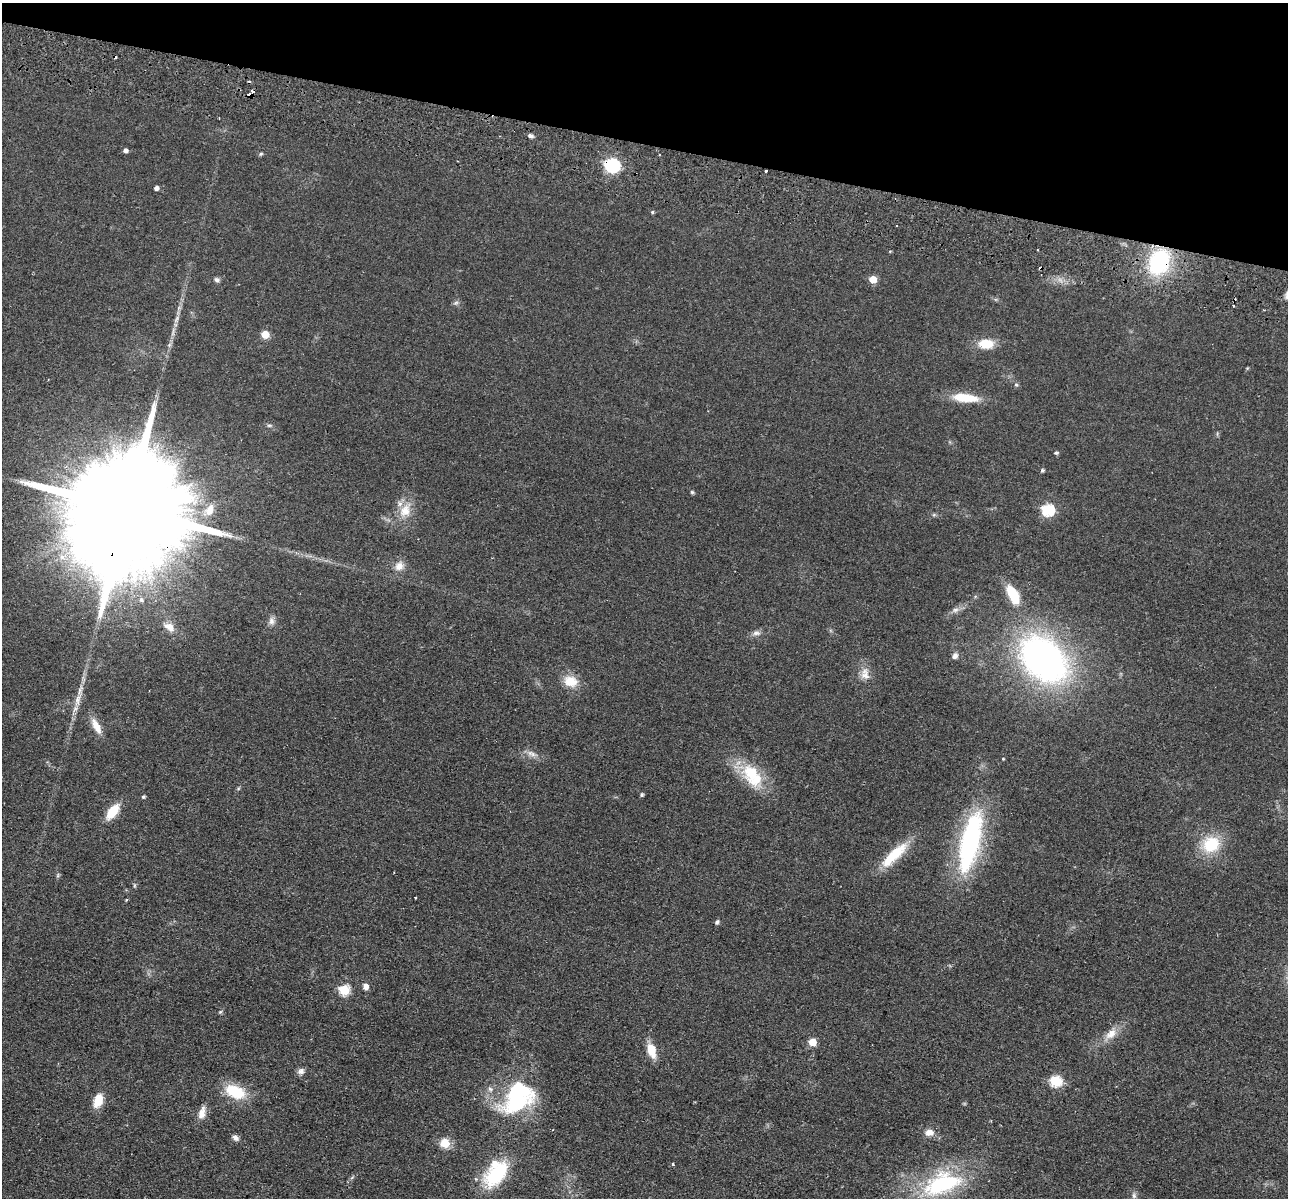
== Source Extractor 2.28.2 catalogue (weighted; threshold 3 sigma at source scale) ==
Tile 2 of 4 x 4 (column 2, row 1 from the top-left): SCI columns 1304-2589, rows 3775-4970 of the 5179 x 5279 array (HDU 1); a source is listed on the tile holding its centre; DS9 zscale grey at full resolution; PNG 1290 x 1200 px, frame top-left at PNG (2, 3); no overlay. Shown black and unused: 12% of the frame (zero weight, under 2 of 3 exposures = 3% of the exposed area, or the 3 px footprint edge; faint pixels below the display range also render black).
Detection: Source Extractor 2.28.2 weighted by HDU 2 'WHT'; one run over the whole footprint, this tile lists its part. Background 0.0944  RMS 0.01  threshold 0.0453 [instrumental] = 3 sigma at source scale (4.5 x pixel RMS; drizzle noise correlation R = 1.50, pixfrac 1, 0.05/0.05 arcsec/px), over >= 5 px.
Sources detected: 77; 2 inside a brighter object's white glare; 4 cosmic-ray / hot-pixel residue — not listed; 1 inside a brighter listed object's ellipse — not listed separately; the other 70 listed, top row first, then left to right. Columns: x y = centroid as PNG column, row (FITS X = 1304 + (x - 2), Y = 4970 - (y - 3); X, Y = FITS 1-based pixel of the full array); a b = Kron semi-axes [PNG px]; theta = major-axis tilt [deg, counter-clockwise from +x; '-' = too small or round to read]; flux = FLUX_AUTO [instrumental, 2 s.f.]
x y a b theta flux
250 95 4 4 - 11
530 136 7 4 -22 2.9
125 150 5 4 - 3.6
261 154 5 4 - 1.3
612 165 7 6 - 200
156 188 5 4 - 4.1
652 212 4 4 - 1.3
890 251 4 3 - 0.81
1159 262 23 19 64 97
873 279 5 5 - 23
217 280 7 6 - 2.7
456 303 8 6 21 2.2
173 332 17 4 77 5.7
265 334 5 5 - 26
986 344 16 10 1 21
1016 385 6 5 - 1.6
965 398 33 10 -5 26
269 425 8 4 0 1.7
1056 453 6 4 8 1.4
1042 470 4 4 - 1.9
692 492 5 4 - 1.5
128 506 51 24 72 61000
209 510 19 11 56 13
405 510 22 15 62 19
1048 510 6 6 - 110
934 515 6 4 -18 1.5
399 566 13 11 38 8.8
1013 595 19 9 -62 31
955 610 9 7 28 3.8
271 621 11 8 -80 4.6
169 627 17 10 -34 9.2
756 633 11 6 1 3.9
955 656 8 6 60 3.5
1044 659 49 34 -43 370
865 674 18 12 -84 11
570 681 17 13 -16 18
78 700 22 8 72 11
96 726 21 8 -62 12
532 754 17 6 -21 6.2
1003 759 3 3 - 0.83
752 775 34 19 -57 45
642 795 5 4 - 1.5
143 797 4 4 - 1.7
112 812 14 7 52 28
970 842 72 21 77 160
1211 844 20 17 29 38
894 855 41 12 44 34
58 875 6 4 72 1.4
134 885 8 4 82 1.4
415 897 3 2 - 1.1
717 922 6 4 69 2.2
365 986 7 6 - 5.6
344 990 6 5 - 67
220 1012 6 3 19 1.2
1111 1034 19 11 45 13
812 1042 5 5 - 26
651 1050 17 9 -73 16
301 1071 9 7 25 4.1
1056 1081 6 5 - 86
235 1091 23 14 -23 36
98 1100 13 8 70 20
517 1100 44 27 20 93
202 1113 17 8 76 8.8
929 1132 11 8 -4 7.4
235 1138 8 6 -29 3.8
445 1143 12 11 - 13
673 1164 3 3 - 1.6
497 1173 37 20 47 57
942 1183 50 27 20 120
1134 1195 10 6 -83 3.2
Overlapping masked pixels (flux is a lower limit): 4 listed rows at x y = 250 95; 612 165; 1159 262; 128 506